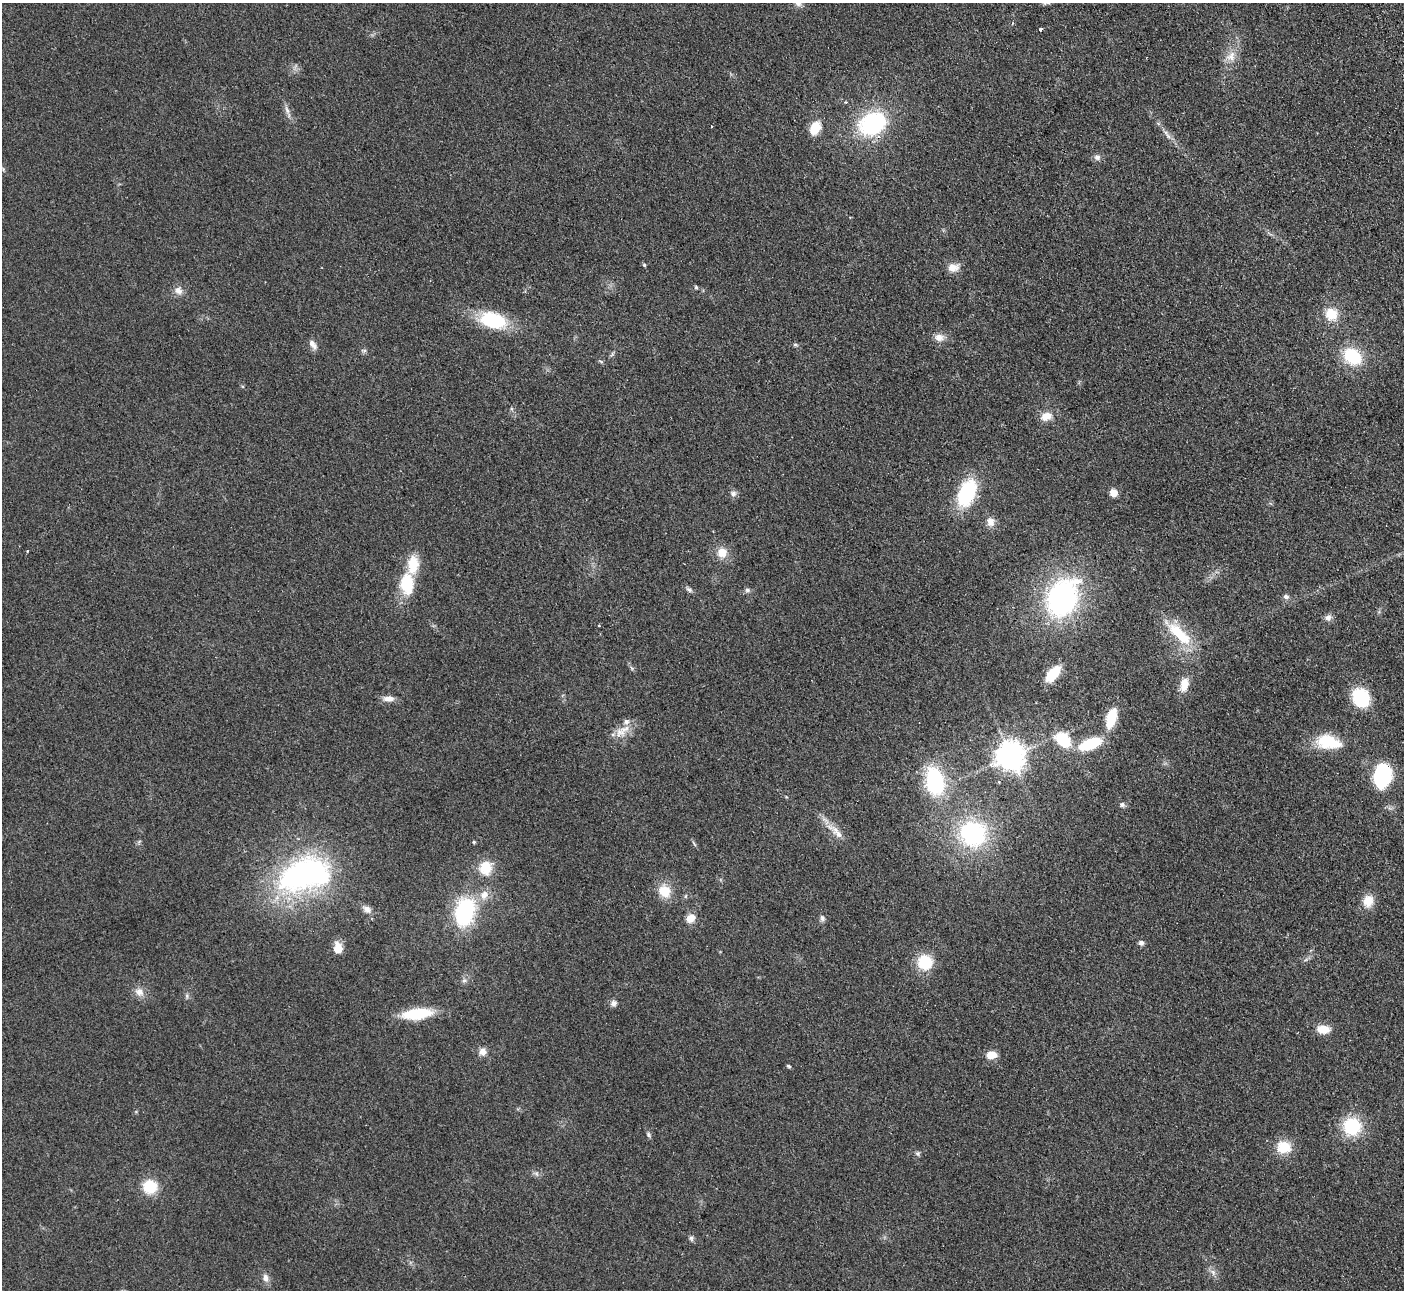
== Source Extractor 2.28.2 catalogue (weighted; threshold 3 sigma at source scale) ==
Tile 10 of 4 x 4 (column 2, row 3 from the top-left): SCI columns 1456-2857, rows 1471-2758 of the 5715 x 5648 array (HDU 1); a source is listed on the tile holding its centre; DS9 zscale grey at full resolution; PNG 1406 x 1292 px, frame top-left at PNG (2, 3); no overlay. Shown black and unused: <1% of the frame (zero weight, under 2 of 3 exposures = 3% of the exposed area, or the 3 px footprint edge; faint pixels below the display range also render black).
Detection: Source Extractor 2.28.2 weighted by HDU 2 'WHT'; one run over the whole footprint, this tile lists its part. Background 0.0949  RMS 0.0097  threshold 0.0439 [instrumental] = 3 sigma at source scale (4.5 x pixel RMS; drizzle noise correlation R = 1.50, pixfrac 1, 0.05/0.05 arcsec/px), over >= 5 px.
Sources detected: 86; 1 too faint to see at this stretch — not listed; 1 inside a brighter listed object's ellipse — not listed separately; the other 84 listed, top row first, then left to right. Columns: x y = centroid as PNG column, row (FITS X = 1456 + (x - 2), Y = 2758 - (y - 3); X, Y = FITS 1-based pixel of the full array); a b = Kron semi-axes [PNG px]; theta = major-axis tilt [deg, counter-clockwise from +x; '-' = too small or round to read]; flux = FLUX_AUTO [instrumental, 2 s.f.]
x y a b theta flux
1048 3 9 4 -3 2.1
1041 29 4 3 - 5
1231 56 15 13 64 11
287 110 13 5 -72 4.3
872 124 31 23 28 92
711 126 3 2 - 0.91
815 128 12 9 62 23
1168 136 13 5 -45 4.4
1097 157 9 8 - 3.7
644 265 5 4 - 1.1
953 267 14 9 10 9.8
696 287 5 4 - 1.3
178 290 12 10 -45 6.1
1331 314 12 11 - 21
493 320 27 15 -15 60
939 337 13 10 0 7.5
313 344 14 7 -56 5.2
795 345 7 4 -8 1.5
364 350 8 3 -13 1.6
612 354 8 4 53 1.6
1352 356 17 13 -37 49
1046 416 13 9 16 12
733 493 9 8 - 3.4
967 493 24 14 69 79
1113 493 7 6 - 8.8
990 522 12 10 -77 7
27 551 4 3 - 0.77
722 552 13 12 - 12
413 564 21 13 86 24
407 584 20 13 -89 40
689 590 10 5 -25 2.4
747 590 8 6 -14 2.3
1286 597 8 7 - 2.7
1062 598 38 27 63 200
1328 617 9 7 42 4.3
599 625 3 2 - 1.6
1179 634 40 14 -43 39
631 668 6 4 -69 1.5
1053 674 14 8 51 36
1184 685 16 9 79 12
1361 698 15 13 -71 64
388 699 15 7 0 6.8
1111 718 15 8 74 41
620 732 15 12 -34 11
1063 740 14 10 -44 42
1328 742 30 16 -11 38
1090 744 20 9 21 50
1010 756 9 9 - 1400
1382 776 24 17 79 70
935 781 25 16 -79 90
1122 804 7 7 - 2.4
836 831 34 9 -42 13
973 834 25 23 -37 110
474 842 4 4 - 1.4
694 844 10 3 -51 1.5
485 868 15 14 - 22
307 874 67 36 14 230
664 891 14 12 -47 20
484 895 14 11 47 10
1368 901 15 12 73 13
367 909 13 8 -33 5.4
465 912 26 18 77 90
690 918 12 9 32 9.2
822 919 10 6 -83 2.9
1141 943 7 5 -4 2.8
338 948 12 9 -83 11
925 962 14 14 - 36
464 980 6 5 - 2.2
139 992 14 11 -38 7.8
187 996 7 4 -90 1.7
614 1003 8 7 - 3.8
417 1014 26 9 7 51
1323 1029 13 8 0 14
483 1052 8 8 - 6.6
991 1055 9 7 9 13
789 1066 6 4 -21 1.2
1352 1127 17 17 - 51
648 1134 7 5 -75 1.9
1284 1147 14 12 -2 24
918 1153 7 6 - 1.9
150 1187 13 12 - 31
691 1238 8 5 -76 2.3
1213 1272 9 6 -65 3.7
265 1278 11 8 -76 5.3
Isophote crosses this tile's border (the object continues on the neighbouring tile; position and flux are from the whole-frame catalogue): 1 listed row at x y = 1048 3